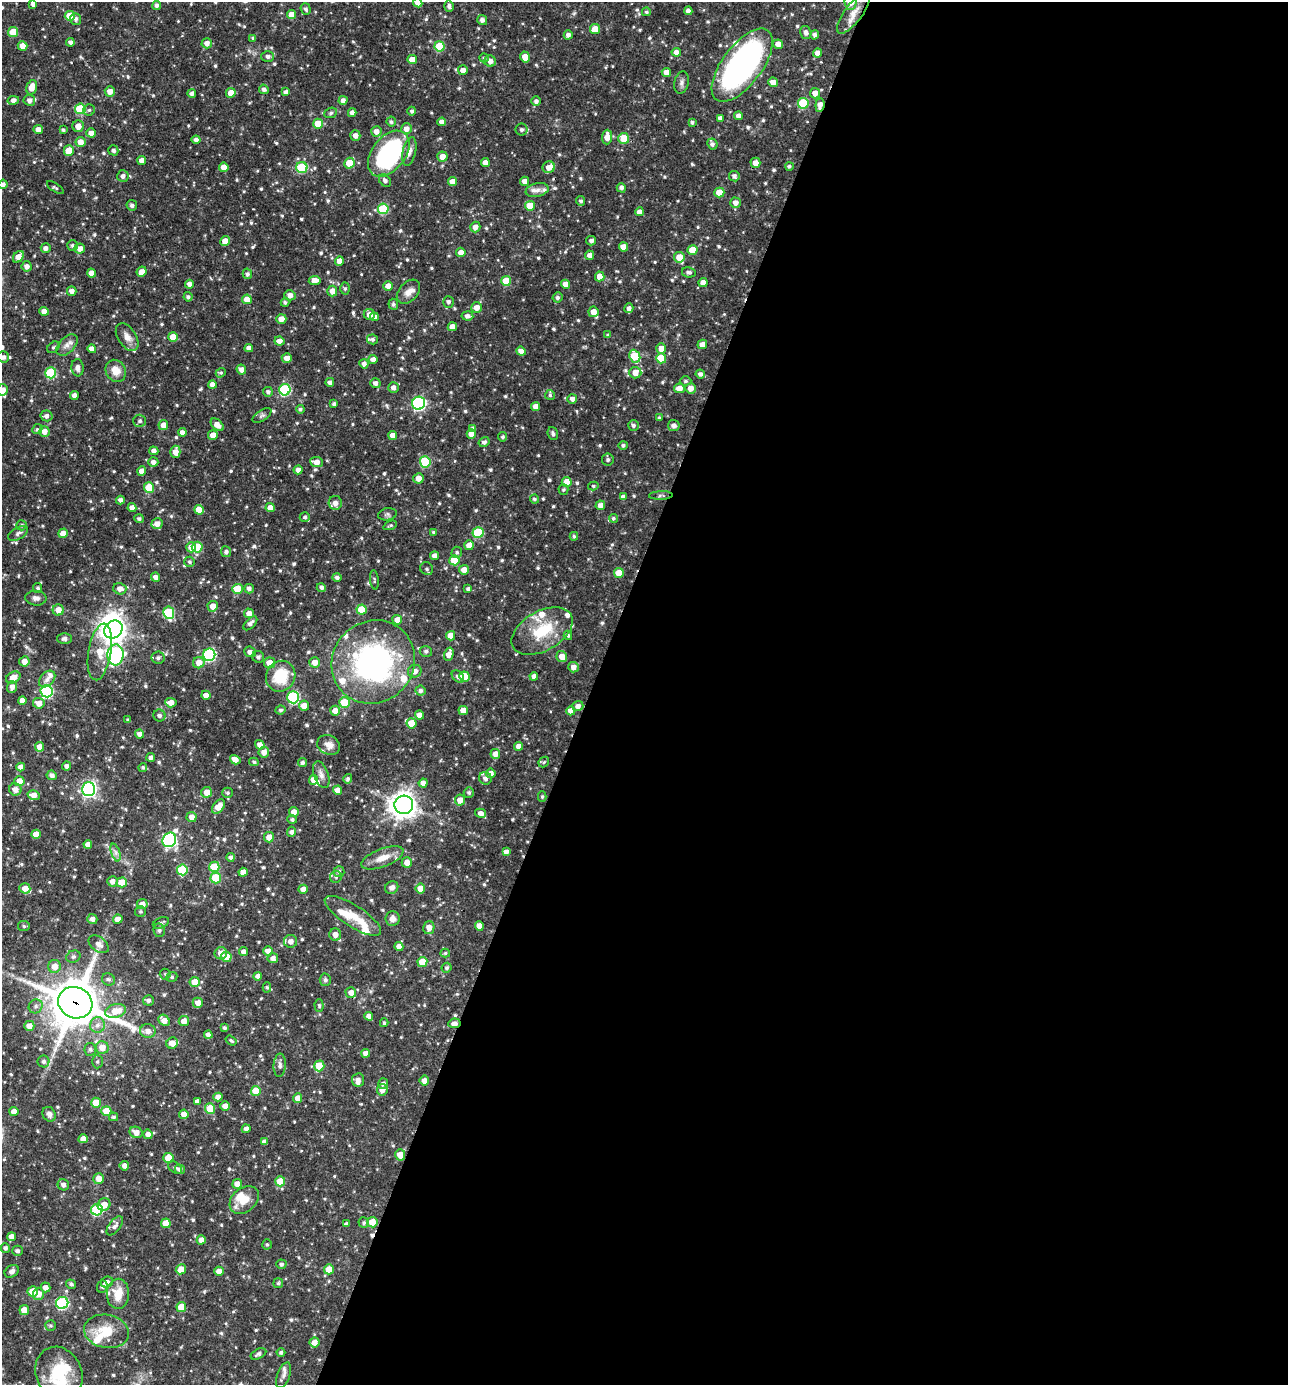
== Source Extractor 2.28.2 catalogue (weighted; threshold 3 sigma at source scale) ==
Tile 12 of 4 x 4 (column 4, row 3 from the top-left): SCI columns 4128-5413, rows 1385-2767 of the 5550 x 5536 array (HDU 1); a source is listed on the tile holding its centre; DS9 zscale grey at full resolution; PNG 1290 x 1387 px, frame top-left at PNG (2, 2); each listed source drawn as its Kron ellipse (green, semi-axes under 4 px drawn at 4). Shown black and unused: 54% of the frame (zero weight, under 3 of 4 exposures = <1% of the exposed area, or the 3 px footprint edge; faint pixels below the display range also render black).
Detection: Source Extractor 2.28.2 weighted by HDU 2 'WHT'; one run over the whole footprint, this tile lists its part. Background 0.0653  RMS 0.0036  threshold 0.0163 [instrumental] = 3 sigma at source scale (4.5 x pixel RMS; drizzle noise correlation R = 1.50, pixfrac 1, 0.05/0.05 arcsec/px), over >= 5 px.
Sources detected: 761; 8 inside a brighter object's white glare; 1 cosmic-ray / hot-pixel residue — neither listed nor drawn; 26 inside a brighter listed object's ellipse — not listed separately; of the other 726, all 500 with FLUX_AUTO >= 0.583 (the completeness limit of this list) listed and drawn (226 fainter detections not listed), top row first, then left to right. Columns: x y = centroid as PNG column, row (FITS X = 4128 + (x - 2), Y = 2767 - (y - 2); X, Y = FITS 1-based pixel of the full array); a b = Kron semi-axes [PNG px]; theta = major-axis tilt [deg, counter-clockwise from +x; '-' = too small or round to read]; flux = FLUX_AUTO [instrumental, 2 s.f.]
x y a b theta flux
850 2 7 6 - 5.7
418 3 5 4 - 2.8
33 4 4 4 - 1.6
157 5 4 4 - 1.1
449 6 5 4 - 1
306 9 6 5 - 0.89
688 11 4 4 - 1.5
646 12 4 4 - 0.67
853 13 24 9 53 4.2
292 15 5 4 - 4.1
70 16 5 5 - 6
76 19 6 5 - 1.1
482 20 5 5 - 1.3
595 29 5 5 - 4.6
13 32 5 5 - 8.4
806 32 6 5 - 1.5
568 35 4 4 - 1.3
814 35 5 4 - 1.1
253 38 3 3 - 0.66
70 42 4 4 - 1.1
207 43 5 5 - 2.1
778 44 5 4 - 2.4
22 46 5 5 - 2.6
439 46 5 5 - 15
676 52 4 4 - 1.9
817 53 4 4 - 2.1
268 56 6 5 - 1.4
525 57 5 4 - 4
484 58 5 4 - 0.75
412 60 5 4 - 3.9
490 61 6 5 - 2
742 65 43 20 53 110
463 70 5 5 - 2.5
666 72 4 4 - 3.1
773 82 5 4 - 2.5
682 83 11 7 80 1.4
32 87 7 5 72 3.5
264 89 5 4 - 1.1
110 91 5 5 - 2.5
286 92 4 4 - 1.3
231 93 5 4 - 4.6
815 93 5 5 - 2.4
192 94 4 4 - 1.4
13 100 6 4 12 1.7
29 100 6 5 - 1.7
343 100 4 4 - 1.5
536 101 5 4 - 1.2
803 103 5 5 - 19
820 105 7 4 84 2.6
80 109 5 5 - 16
89 110 6 5 - 0.73
412 111 4 4 - 0.81
331 113 6 5 - 0.71
352 113 4 4 - 1.8
739 116 4 4 - 2
720 118 4 4 - 1.2
391 122 5 5 - 0.71
442 122 4 4 - 2.1
692 122 4 3 - 0.79
318 124 5 5 - 6.4
78 126 6 5 - 2.6
38 129 5 4 - 2
406 129 5 5 - 2.4
63 130 4 3 - 0.7
521 130 6 6 - 1.1
376 131 5 5 - 2.3
91 133 4 4 - 2.6
355 135 5 5 - 1.9
607 137 7 5 87 3.4
624 138 5 5 - 7.2
196 140 4 4 - 1.5
80 142 5 5 - 3
712 144 5 5 - 1.1
113 150 5 5 - 0.96
69 151 5 5 - 5.8
409 151 14 6 77 1.9
389 154 26 16 52 51
442 157 5 5 - 2.7
142 161 4 4 - 3.2
349 163 5 5 - 7.1
485 163 4 4 - 2.5
755 163 5 5 - 3.1
789 166 4 4 - 0.69
224 167 5 4 - 3.4
549 167 6 5 - 2.9
302 168 5 5 - 20
123 176 6 5 - 1.5
734 176 5 5 - 1.3
385 180 7 5 -48 1.1
525 181 4 4 - 2
453 182 4 4 - 3.4
3 184 4 4 - 1.3
55 188 9 3 -33 0.62
621 188 5 4 - 1
537 190 11 7 11 2.1
719 193 5 5 - 5.7
581 201 5 4 - 0.86
735 203 5 5 - 2.2
132 205 5 5 - 1
530 206 5 5 - 6
383 209 5 5 - 17
639 212 4 4 - 2.1
475 227 5 5 - 2.3
225 241 5 4 - 3.2
591 241 5 4 - 1.1
73 245 5 5 - 0.88
623 247 5 4 - 3.4
46 248 5 5 - 1.4
80 248 5 5 - 2.3
693 250 5 5 - 5.7
461 252 5 4 - 2.3
589 255 4 4 - 1.8
18 257 6 4 51 3.6
679 257 5 5 - 4.4
339 261 4 4 - 2.4
27 266 5 5 - 1.7
142 272 5 4 - 2.6
689 272 7 5 -8 1
91 273 4 4 - 2.7
247 274 5 4 - 1
600 276 5 4 - 3.1
315 280 6 4 7 3.3
506 281 5 5 - 7.7
703 282 4 4 - 2.6
189 284 4 4 - 1.6
565 284 5 4 - 3.2
388 286 4 4 - 2.2
345 289 6 5 - 0.71
72 291 5 4 - 1.9
332 291 5 5 - 2.4
408 292 14 9 47 2.7
290 295 5 5 - 2
188 297 4 4 - 0.82
557 297 5 5 - 0.88
247 299 5 4 - 3.6
285 302 4 4 - 0.69
448 302 6 5 - 0.94
393 304 5 5 - 0.78
477 308 5 5 - 2.8
629 308 5 4 - 1.5
44 311 4 4 - 2.9
593 312 5 5 - 3.6
369 314 5 5 - 2.5
467 316 6 4 -6 1.4
374 317 4 4 - 2
281 319 5 5 - 2.8
452 327 4 4 - 2.9
608 335 4 4 - 0.74
127 337 15 9 -57 2.6
173 337 5 5 - 4.5
372 339 5 5 - 0.87
279 341 5 4 - 2.3
702 344 5 4 - 2.4
67 345 13 7 46 2.2
53 347 7 5 40 0.72
249 348 4 4 - 2.1
661 348 5 5 - 2.4
92 349 4 4 - 2
521 351 5 4 - 2.5
635 356 6 5 - 12
3 357 6 5 - 1.3
287 358 5 4 - 2.5
661 358 5 5 - 9.4
373 359 4 4 - 1.7
364 364 4 4 - 1.4
77 368 8 6 -86 1.5
241 369 5 4 - 1.9
116 371 11 9 -58 4.6
51 373 5 5 - 23
221 373 5 4 - 0.6
635 373 6 5 - 3.1
700 374 4 4 - 1.3
686 381 6 4 2 0.73
330 382 4 4 - 1.6
375 383 5 5 - 1.5
212 384 4 4 - 2
393 387 5 5 - 1.7
679 388 5 5 - 3
691 388 5 5 - 2.9
3 390 5 5 - 2.8
285 390 6 5 - 31
268 392 5 4 - 0.99
74 395 4 4 - 1.9
550 395 5 5 - 0.65
572 399 5 5 - 1.5
419 403 6 6 - 61
334 404 4 3 - 0.87
536 406 4 4 - 2.6
300 409 4 4 - 0.74
262 415 10 5 33 1
47 416 6 5 - 1.5
659 418 4 4 - 0.62
140 421 6 6 - 0.93
163 425 5 5 - 2.7
217 425 8 5 -42 2.6
633 425 5 5 - 0.82
674 425 6 5 - 1.7
37 429 5 4 - 0.6
472 429 4 3 - 0.85
44 431 5 5 - 2.6
182 432 4 4 - 1.8
471 434 5 4 - 3.1
553 434 6 5 - 0.96
213 435 5 5 - 3.1
393 435 4 4 - 2.9
503 437 4 4 - 0.74
484 442 6 5 - 0.94
623 445 4 4 - 0.84
154 451 4 4 - 1.6
175 452 6 5 - 2.7
608 460 6 6 - 0.83
153 462 5 5 - 1.6
317 462 6 5 - 2.6
425 462 5 5 - 18
298 470 4 4 - 1.6
142 471 4 4 - 2.9
418 478 5 5 - 2.5
567 482 5 5 - 4.4
593 486 5 4 - 0.66
149 488 5 5 - 10
563 490 5 5 - 0.65
661 495 11 4 2 0.75
623 497 4 4 - 1.7
534 499 4 4 - 0.71
120 500 4 4 - 1.4
335 503 7 6 - 2.3
600 505 5 4 - 2.1
132 508 4 4 - 2.1
270 508 4 4 - 2.5
199 510 5 4 - 4.5
387 514 9 6 10 0.86
305 517 5 5 - 0.82
613 518 4 4 - 0.65
139 519 5 4 - 0.86
157 524 5 5 - 2.5
21 525 5 5 - 0.72
390 525 7 4 22 0.59
434 532 4 4 - 0.65
18 533 11 6 31 1.1
63 533 5 4 - 3.2
478 533 5 5 - 18
574 536 4 4 - 0.61
469 545 5 5 - 3
191 547 5 5 - 3.2
197 547 5 5 - 14
226 552 5 5 - 1
457 552 6 5 - 0.75
435 556 4 4 - 2.2
454 560 5 5 - 9.9
189 562 5 5 - 0.72
427 569 7 6 - 0.84
464 570 5 5 - 3
619 573 5 5 - 5
155 577 4 4 - 1.8
337 577 5 4 - 1
374 580 10 4 -83 0.58
321 587 5 4 - 1.1
38 588 5 4 - 0.78
120 589 6 6 - 2.2
237 589 5 5 - 9.1
249 589 5 4 - 1.4
468 589 4 4 - 0.84
36 598 10 7 -5 1.5
213 606 5 5 - 3.3
58 610 5 5 - 3.6
361 610 5 5 - 8.8
169 613 6 5 - 23
249 613 5 4 - 2.4
397 620 5 5 - 2.8
250 623 8 4 46 1.4
113 629 10 8 39 240
542 631 33 19 29 15
568 635 5 4 - 0.63
451 636 4 4 - 4
65 638 7 5 -1 1.1
426 651 6 5 - 0.98
100 652 29 11 80 8.7
250 652 6 5 - 1.5
449 654 7 4 73 2.9
115 655 10 8 85 63
209 655 6 6 - 41
258 657 6 5 - 1.1
562 657 6 5 - 3.5
158 658 6 6 - 1.2
24 661 5 5 - 2.3
315 662 5 5 - 2.9
373 662 43 40 46 81
199 663 5 5 - 3.2
269 663 5 5 - 3.7
573 667 5 5 - 2.2
415 671 7 6 - 2.1
281 676 16 14 59 14
458 676 7 5 -43 1.2
464 676 5 5 - 8.1
534 676 4 4 - 1.6
13 677 8 5 29 3.7
47 679 10 6 47 1.8
12 687 6 5 - 1.8
47 691 6 6 - 32
421 691 5 5 - 1
206 695 4 4 - 2.3
293 697 6 6 - 37
22 700 4 4 - 2.3
39 703 6 5 - 2.9
171 703 6 4 -3 2.8
344 703 5 5 - 9.1
304 706 5 5 - 3.4
578 706 5 5 - 1.9
280 710 5 4 - 0.69
463 710 5 4 - 4
335 711 5 5 - 2.6
571 711 4 4 - 2.8
159 715 6 6 - 0.89
419 715 4 4 - 2.5
128 720 4 3 - 0.61
412 723 5 5 - 6.7
139 734 4 4 - 1.5
260 745 5 4 - 2.2
329 745 12 9 -24 2.4
518 746 4 4 - 2.3
40 747 5 4 - 2.6
264 752 5 5 - 2.6
495 754 5 5 - 2.4
151 757 4 4 - 1.1
235 760 5 4 - 2.8
254 762 5 4 - 0.66
544 762 6 4 47 0.62
302 763 4 4 - 0.93
67 766 4 4 - 1.4
21 767 4 4 - 2.1
143 767 4 4 - 0.64
491 773 4 4 - 2
52 775 5 4 - 1.6
321 775 14 7 -70 1.8
485 778 6 6 - 1.6
348 779 5 4 - 0.91
314 780 5 4 - 3.5
19 781 5 5 - 3.7
423 783 4 4 - 2.2
15 789 6 6 - 2.1
89 789 7 6 - 91
338 790 4 4 - 3.2
207 792 5 5 - 3.5
228 793 5 5 - 0.65
469 793 5 5 - 0.79
33 795 6 5 - 2.6
542 797 5 4 - 0.6
460 800 5 5 - 3
404 805 9 9 - 320
218 806 8 5 51 4
294 812 5 5 - 2.7
481 813 5 4 - 1.9
191 817 5 5 - 2.4
292 820 4 4 - 0.81
292 832 5 4 - 1.1
36 834 5 4 - 3.9
269 837 5 5 - 2.7
169 840 7 6 - 62
88 844 4 4 - 2.1
116 852 9 4 -71 1.2
506 852 4 4 - 1.7
230 857 4 4 - 1.1
382 858 22 9 21 4.7
407 863 5 5 - 2.5
214 867 5 5 - 13
182 870 5 5 - 17
243 872 4 4 - 2.8
339 872 5 5 - 1
336 877 6 6 - 0.81
216 878 5 5 - 11
112 881 5 5 - 1.7
122 882 5 5 - 5.9
392 887 7 6 - 1.6
25 888 5 5 - 3
420 888 5 5 - 4.6
303 889 5 4 - 2.2
142 904 5 5 - 2.3
140 911 5 5 - 0.67
353 916 33 10 -33 7.1
92 919 5 5 - 1.6
118 919 5 4 - 2.4
393 919 7 7 - 2.1
161 923 8 5 24 0.99
24 926 6 5 - 0.71
479 926 4 4 - 2.8
429 928 6 5 - 2.8
159 930 7 5 -81 0.81
335 935 6 6 - 2.5
291 941 6 6 - 2.2
99 944 11 7 -37 1.9
399 946 4 4 - 2.4
268 951 5 4 - 2.6
244 952 4 4 - 2.1
221 953 6 6 - 2.9
445 953 5 4 - 0.6
73 957 7 6 - 0.9
226 957 5 5 - 4.8
273 958 5 5 - 1.8
422 962 5 5 - 6.5
55 966 6 6 - 3.1
447 968 5 5 - 0.75
165 974 5 5 - 0.65
258 976 4 4 - 1.4
172 977 6 4 21 0.64
108 979 7 6 - 0.9
325 980 6 5 - 1
195 982 5 5 - 4.6
267 987 5 4 - 0.59
351 992 5 5 - 2.5
148 1000 5 5 - 1.1
75 1003 17 15 -23 1500
198 1003 5 5 - 2.6
36 1006 7 6 - 1.2
319 1006 6 4 -86 0.6
116 1011 11 7 14 5.1
369 1016 4 4 - 2.1
164 1020 6 5 - 2.7
184 1021 5 5 - 3
384 1023 4 3 - 0.65
454 1023 6 5 - 1.5
97 1025 8 7 - 1.9
29 1026 5 5 - 3
224 1028 4 4 - 0.73
148 1031 8 7 - 2.2
208 1035 4 4 - 1.8
231 1041 6 3 -36 0.6
172 1043 6 5 - 3.5
102 1047 6 6 - 3.6
90 1049 6 6 - 0.94
366 1053 4 4 - 2.4
43 1061 6 6 - 1.2
97 1062 7 5 89 0.71
280 1065 12 6 86 1.4
319 1066 5 5 - 8.3
358 1080 7 6 - 1.6
424 1081 5 5 - 2.5
383 1084 5 5 - 1.1
382 1090 6 5 - 2.7
256 1091 5 5 - 9.9
218 1097 4 4 - 2.3
298 1098 5 4 - 2.9
197 1101 4 4 - 1.5
96 1103 5 5 - 7.4
225 1106 4 4 - 2.7
210 1109 5 5 - 6.8
106 1111 5 5 - 6.5
14 1112 4 4 - 2.6
49 1114 7 6 - 1.4
184 1114 4 4 - 3.1
114 1117 5 4 - 0.66
246 1129 4 4 - 1.4
136 1132 6 5 - 2.6
148 1134 5 4 - 2.2
83 1139 4 4 - 2.4
264 1142 4 4 - 1.4
400 1155 6 5 - 3.7
168 1158 5 5 - 7.2
124 1166 5 4 - 1.8
175 1168 8 5 -33 0.76
180 1169 5 4 - 1.4
99 1179 5 5 - 3.2
280 1181 5 5 - 7.4
237 1184 5 4 - 2.5
63 1185 6 5 - 1.4
244 1200 16 12 41 5.7
104 1205 7 6 - 3.3
97 1210 6 5 - 27
372 1222 5 5 - 4.6
166 1223 5 5 - 4.8
364 1223 5 5 - 0.75
346 1224 4 3 - 0.93
115 1226 11 5 52 1.3
12 1237 4 4 - 2.7
201 1240 4 4 - 2.4
267 1244 5 5 - 0.62
5 1248 5 5 - 1
17 1251 5 5 - 1
281 1264 5 4 - 0.97
181 1269 5 5 - 3.7
329 1269 5 5 - 5.2
12 1271 7 6 - 1.2
219 1271 4 4 - 2.2
107 1282 6 5 - 1.9
278 1283 5 5 - 0.6
71 1284 5 4 - 0.83
45 1287 5 5 - 2.1
102 1287 6 5 - 0.87
33 1291 5 5 - 6.1
38 1294 6 5 - 2.9
118 1294 15 11 88 6.4
62 1303 6 6 - 38
181 1307 5 5 - 7.2
24 1310 5 5 - 4.2
50 1325 5 5 - 0.6
106 1331 22 16 -10 9.3
314 1342 5 5 - 2.6
281 1352 4 4 - 0.85
258 1354 8 4 27 1.2
59 1374 28 23 -67 16
284 1375 13 6 69 1.6
Overlapping masked pixels (flux is a lower limit): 5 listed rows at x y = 853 13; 820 105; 373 662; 75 1003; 454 1023
Isophote crosses this tile's border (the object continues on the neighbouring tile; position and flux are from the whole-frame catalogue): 6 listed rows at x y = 850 2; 418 3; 3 184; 3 357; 3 390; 59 1374